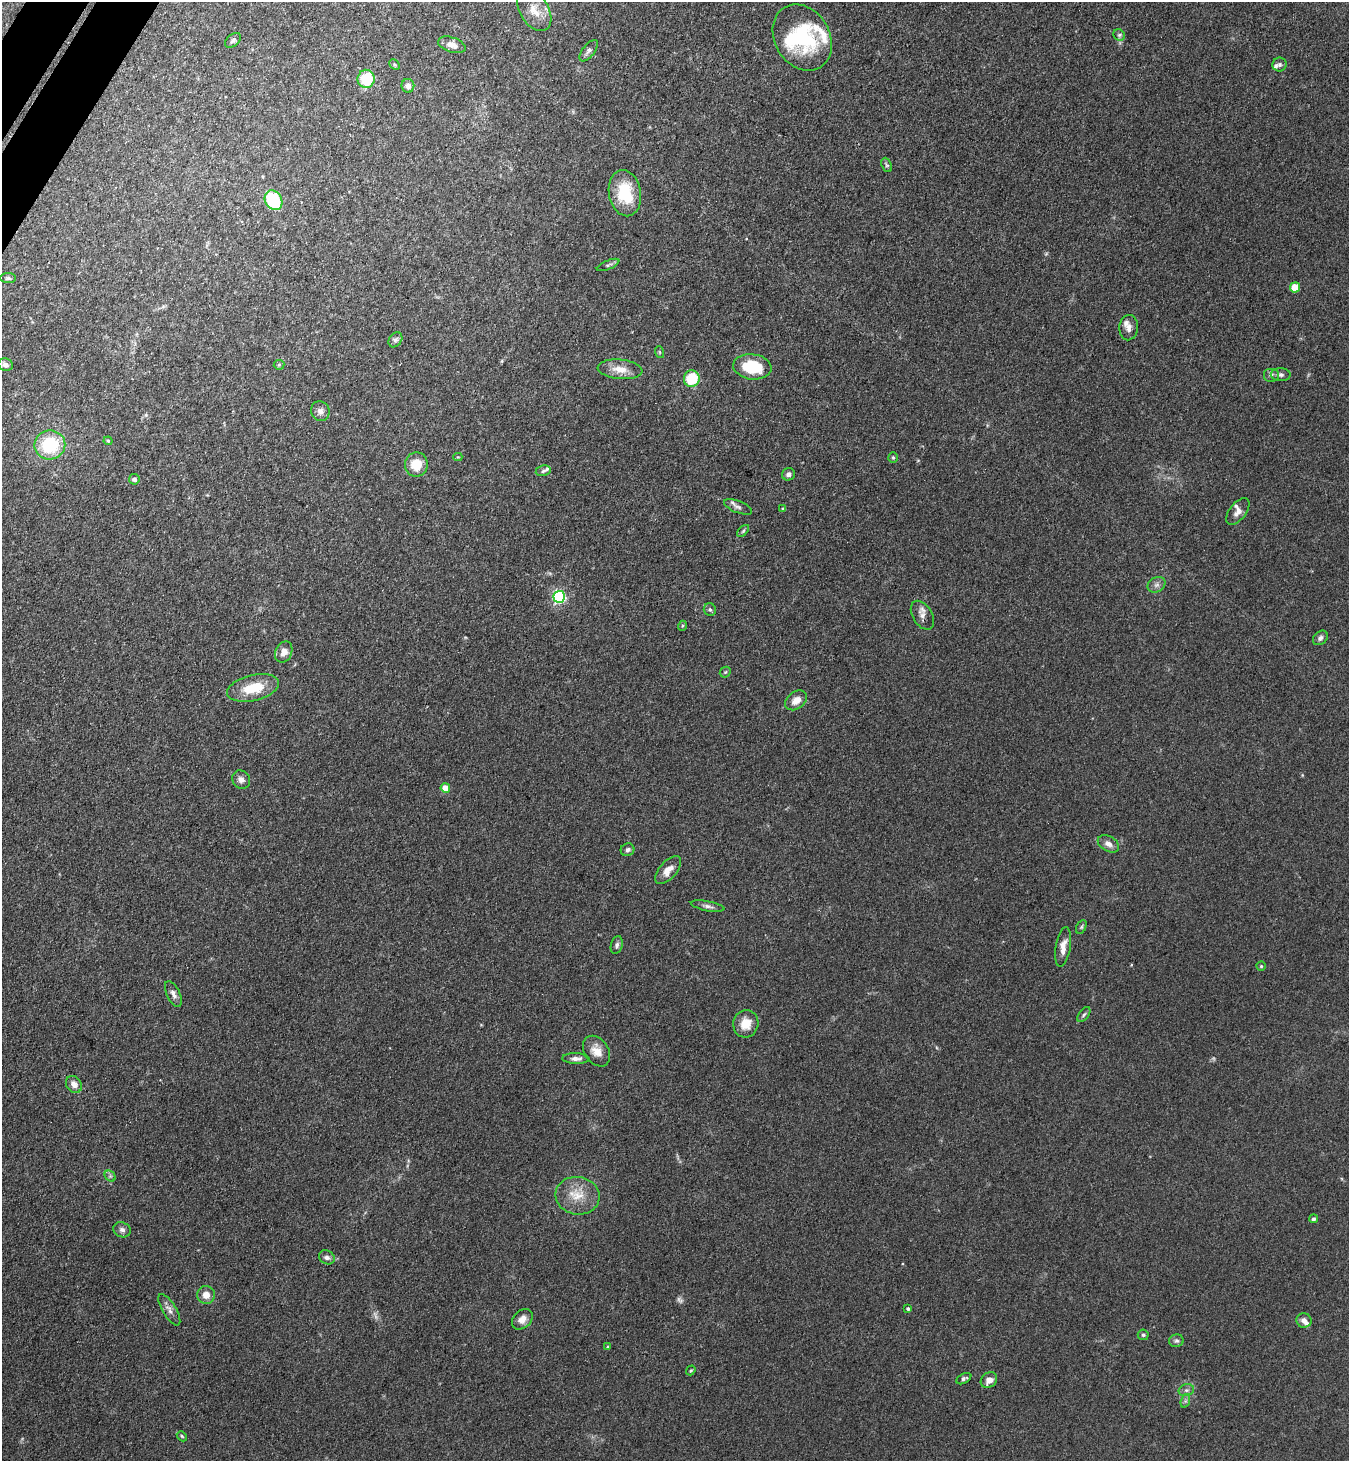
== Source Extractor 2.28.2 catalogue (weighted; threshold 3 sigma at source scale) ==
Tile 11 of 4 x 4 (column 3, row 3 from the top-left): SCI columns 2896-4242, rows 1495-2953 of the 5929 x 5908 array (HDU 1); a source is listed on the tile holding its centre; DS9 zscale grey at full resolution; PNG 1351 x 1463 px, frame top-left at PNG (2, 2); each listed source drawn as its Kron ellipse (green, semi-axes under 4 px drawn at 4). Shown black and unused: <1% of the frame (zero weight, under 3 of 4 exposures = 5% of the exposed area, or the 3 px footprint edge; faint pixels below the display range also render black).
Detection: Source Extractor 2.28.2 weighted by HDU 2 'WHT'; one run over the whole footprint, this tile lists its part. Background 0.184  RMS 0.0086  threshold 0.0387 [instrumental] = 3 sigma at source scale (4.5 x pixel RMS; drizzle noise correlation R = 1.50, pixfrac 1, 0.05/0.05 arcsec/px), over >= 5 px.
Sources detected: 94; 3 too faint to see at this stretch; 1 inside a brighter object's white glare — neither listed nor drawn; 6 inside a brighter listed object's ellipse — not listed separately; the other 84 listed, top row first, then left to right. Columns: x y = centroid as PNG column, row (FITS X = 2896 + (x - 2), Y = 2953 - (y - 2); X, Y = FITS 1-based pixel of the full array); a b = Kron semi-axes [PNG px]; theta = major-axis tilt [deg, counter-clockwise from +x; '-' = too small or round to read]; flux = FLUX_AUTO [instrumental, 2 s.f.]
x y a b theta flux
534 10 22 14 -57 14
1119 35 6 5 - 1.8
802 37 35 27 -59 70
233 40 9 6 39 2.4
452 45 14 7 -18 7.1
589 51 13 6 51 3
395 65 6 4 -45 1.2
1280 65 7 7 - 2.4
366 79 9 8 - 34
408 86 7 6 - 4.5
887 165 7 5 -67 1.6
625 193 23 16 -80 36
273 200 10 8 -59 57
608 265 12 4 23 2
8 278 8 5 -1 1.9
1295 287 5 5 - 24
1129 328 13 9 85 5.2
395 340 8 6 56 2.5
659 352 6 4 -71 1
5 365 7 6 - 3.4
279 365 5 5 - 1.1
752 367 19 12 -7 34
620 369 22 10 -5 12
1271 375 8 6 0 2.9
1281 375 10 6 -1 2.8
692 379 8 8 - 31
320 411 10 9 - 4.2
108 441 4 4 - 0.91
50 445 15 14 - 47
458 457 4 4 - 0.82
893 458 5 5 - 1.2
416 465 12 11 - 17
543 471 7 5 11 1.9
789 474 6 6 - 3
134 479 5 5 - 2.9
738 507 15 5 -21 3.5
783 509 4 3 - 1
1238 511 15 8 52 5.4
743 531 7 4 45 1.4
1156 585 9 7 32 3.6
559 597 6 6 - 150
710 610 6 6 - 1.8
922 615 16 9 -58 6
682 626 5 3 - 0.8
1320 638 8 6 43 2.5
284 652 11 8 66 6.6
725 672 6 5 - 1.3
253 688 26 12 13 27
796 700 12 8 37 7.5
241 780 10 8 -52 4
445 788 4 4 - 16
1108 844 11 7 -31 5
628 850 7 6 - 2.8
668 870 17 8 48 8.6
708 906 17 5 -11 3.4
1081 927 7 4 61 1.4
617 945 9 6 74 2.6
1063 947 20 7 81 8.3
1261 966 4 4 - 1
173 994 14 6 -64 4.2
1084 1015 8 5 52 1.8
746 1024 14 12 75 14
596 1051 17 12 -55 10
576 1059 14 5 -1 4.1
74 1084 9 7 -54 5
110 1176 6 5 - 1.6
578 1196 22 19 -9 19
1313 1219 4 4 - 1.5
122 1230 9 7 -25 3.2
327 1257 8 6 -30 3.1
206 1295 9 9 - 7.3
908 1309 3 3 - 1.6
169 1310 18 6 -58 5.1
522 1319 12 8 42 6.6
1304 1320 7 7 - 4.2
1143 1335 5 5 - 1.5
1176 1341 7 6 - 2.2
608 1347 3 3 - 1.1
691 1370 5 4 - 1.1
964 1379 8 4 29 2.2
989 1380 9 7 39 5.8
1186 1390 8 6 19 2.5
1185 1401 7 4 71 1.8
182 1436 6 4 -47 1.2